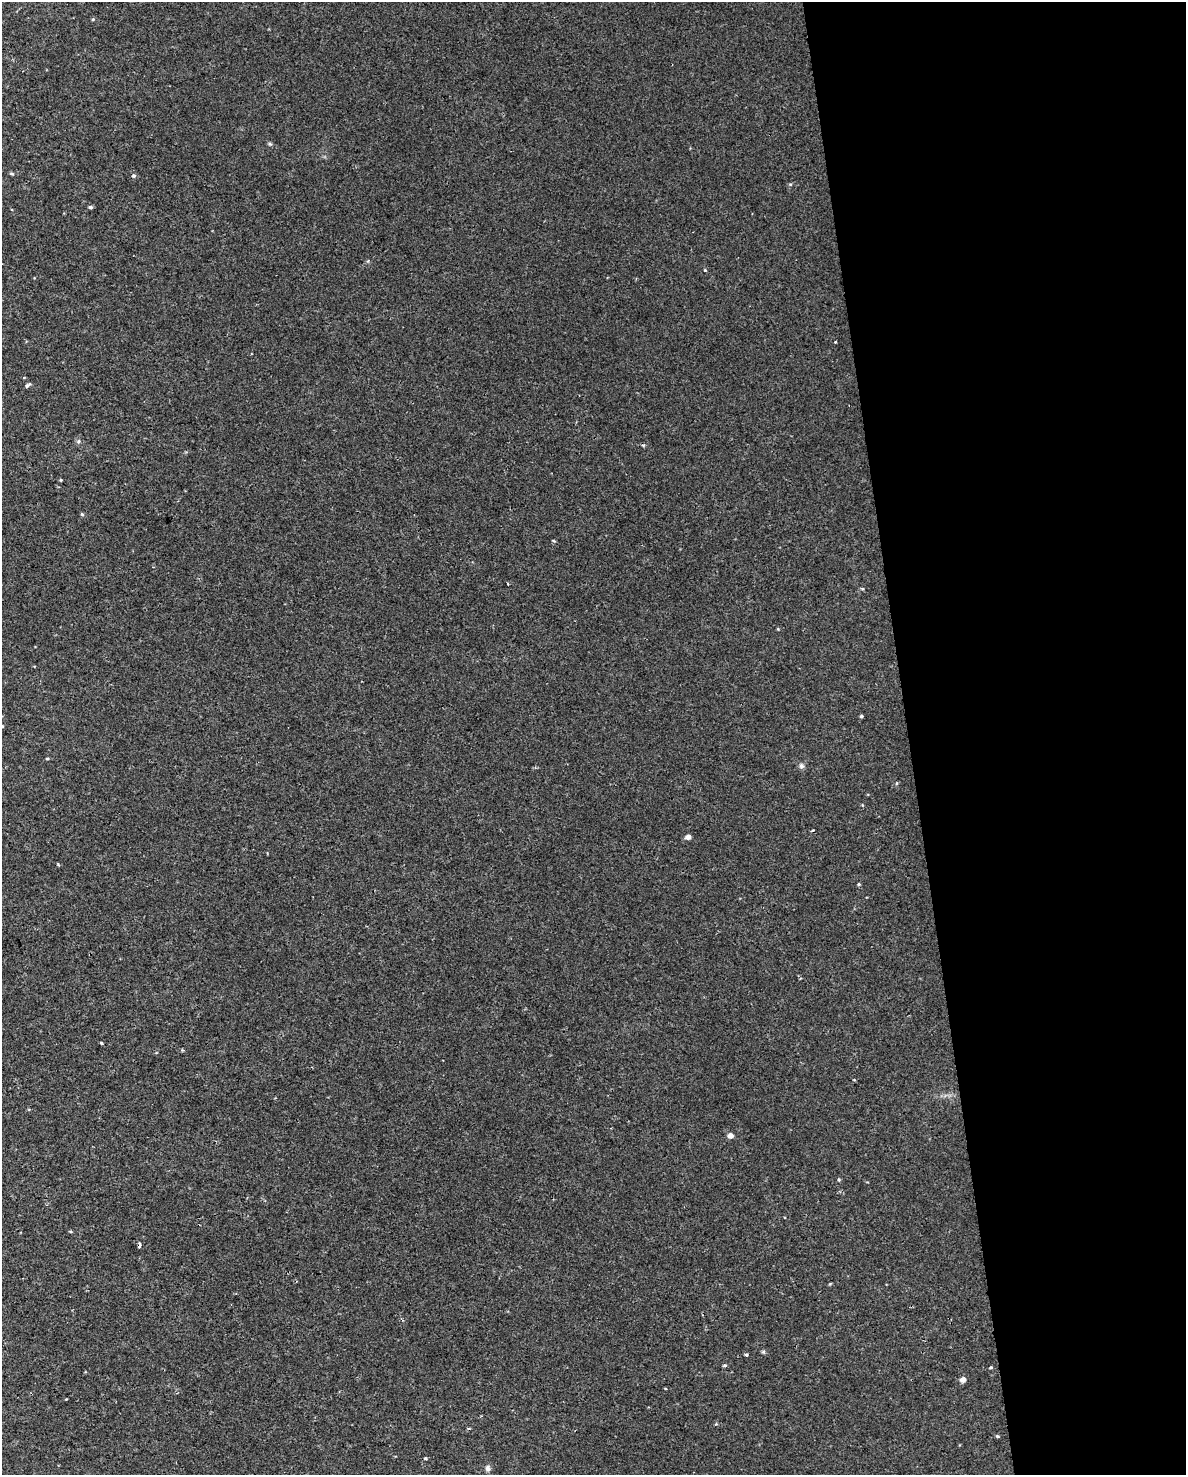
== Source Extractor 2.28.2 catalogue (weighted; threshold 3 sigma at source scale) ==
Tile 8 of 4 x 3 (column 4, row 2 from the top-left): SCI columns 3551-4734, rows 1535-3007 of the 4734 x 4497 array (HDU 1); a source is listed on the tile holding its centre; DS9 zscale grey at full resolution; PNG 1188 x 1477 px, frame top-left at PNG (2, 2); no overlay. Shown black and unused: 23% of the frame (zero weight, under 2 of 3 exposures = <1% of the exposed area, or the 3 px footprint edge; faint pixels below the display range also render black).
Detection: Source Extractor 2.28.2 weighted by HDU 2 'WHT'; one run over the whole footprint, this tile lists its part. Background 0.00219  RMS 0.0032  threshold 0.0143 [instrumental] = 3 sigma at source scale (4.5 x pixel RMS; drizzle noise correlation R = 1.50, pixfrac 1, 0.0396/0.0396 arcsec/px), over >= 5 px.
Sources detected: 29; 2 cosmic-ray / hot-pixel residue — not listed; the other 27 listed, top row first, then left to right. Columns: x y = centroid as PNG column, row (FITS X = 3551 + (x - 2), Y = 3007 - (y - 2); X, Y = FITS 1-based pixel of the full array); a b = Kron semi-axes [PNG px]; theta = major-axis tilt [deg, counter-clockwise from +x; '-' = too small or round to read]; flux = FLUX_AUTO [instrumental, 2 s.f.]
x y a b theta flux
93 19 4 3 - 0.3
12 174 6 4 -7 0.42
133 176 5 5 - 0.49
90 207 5 4 - 0.53
705 270 4 4 - 0.23
835 342 3 2 - 0.21
27 386 6 4 43 0.82
79 441 6 3 70 0.39
82 514 5 4 - 0.35
508 583 3 3 - 1.1
861 716 4 4 - 0.46
2 726 4 4 - 0.31
47 758 4 3 - 0.31
801 766 7 6 - 0.8
896 783 5 3 - 0.31
688 837 5 4 - 1.6
859 884 4 4 - 0.35
102 1043 3 3 - 0.94
730 1136 5 5 - 1.9
839 1180 4 4 - 0.35
746 1354 3 3 - 0.53
724 1365 4 3 - 0.63
991 1367 4 3 - 0.33
963 1379 5 5 - 1.9
997 1436 4 4 - 0.38
425 1458 3 3 - 0.4
488 1468 8 6 -75 0.93
Isophote crosses this tile's border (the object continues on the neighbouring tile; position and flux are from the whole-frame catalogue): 1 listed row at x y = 2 726